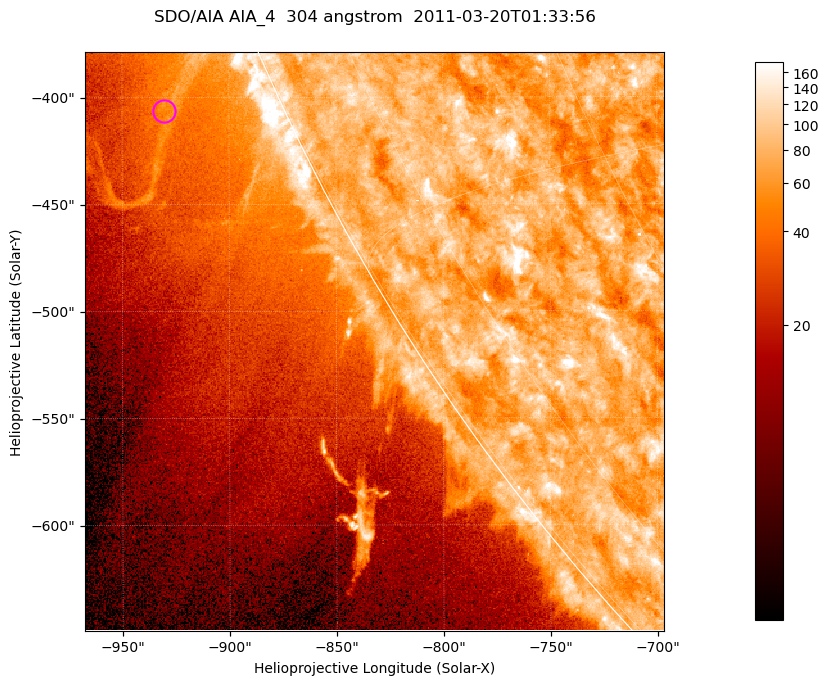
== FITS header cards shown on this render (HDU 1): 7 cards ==
TELESCOP= 'SDO/AIA '           / For AIA: SDO/AIA
INSTRUME= 'AIA_4   '           / For AIA: AIA_ATA1, AIA_ATA2, AIA_ATA3 or AIA_AT
WAVELNTH=                  304 / [angstrom] Wavelength
WAVEUNIT= 'angstrom'           / Wavelength unit: angstrom
DATE-OBS= '2011-03-20T01:33:56.123' / [ISO] Date when observation started; ISO 8
CTYPE1  = 'HPLN-TAN'           / CTYPE1; Typically HPLN
CTYPE2  = 'HPLT-TAN'           / CTYPE2; Typically HPLT

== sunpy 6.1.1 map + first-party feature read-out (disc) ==
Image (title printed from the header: SDO/AIA AIA_4  304 angstrom  2011-03-20T01:33:56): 451 x 451 px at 0.6 arcsec/px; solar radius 964 arcsec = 1606 px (partial field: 1.1% of the solar disc is inside the frame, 42% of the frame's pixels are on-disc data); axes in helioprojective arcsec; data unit not stated in the header (colour bar unlabelled)
Orientation: roll -0.132 deg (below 1 deg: not rotated)
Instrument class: DISC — disc imager (sunpy class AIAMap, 304 A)
Bright regions (active regions / flare kernels): reference = the on-disc median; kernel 5 px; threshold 5 sigma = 91.9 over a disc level ~75.8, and >= 1.15x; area >= 203 px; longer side >= 5 px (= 3 arcsec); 0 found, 0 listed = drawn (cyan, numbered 1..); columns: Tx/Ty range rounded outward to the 2 arcsec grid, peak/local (2 s.f.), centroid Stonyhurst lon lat
Off-limb structures (1.02-1.3 R_sun): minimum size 101 px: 4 found; the strongest spans PA ~110..115 deg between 1.02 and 1.1 R_sun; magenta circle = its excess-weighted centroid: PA ~115 deg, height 1.05 R_sun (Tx ~-930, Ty ~-406 arcsec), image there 1.9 x the reference